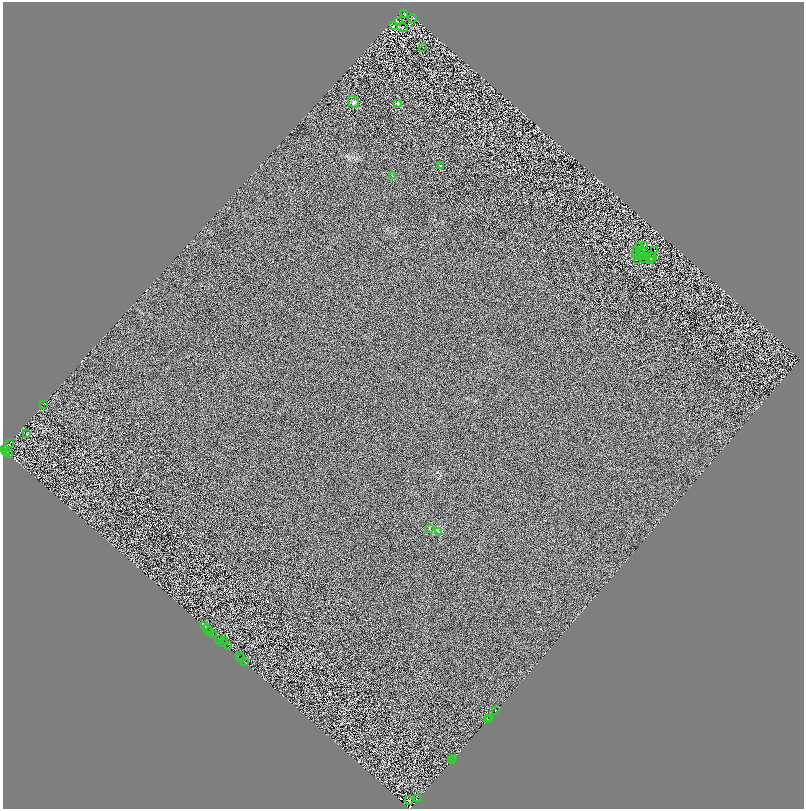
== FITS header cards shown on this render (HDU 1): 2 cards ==
NAXIS1  =                 1603
NAXIS2  =                 1613

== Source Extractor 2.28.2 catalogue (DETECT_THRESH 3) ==
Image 1603 x 1613 px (HDU 1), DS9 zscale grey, zoomed out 1/2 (1 PNG px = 2 x 2 image px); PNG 806 x 811 px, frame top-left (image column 2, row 1613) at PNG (3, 2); each listed source drawn as its Kron ellipse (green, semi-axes under 4 px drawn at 4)
Background 0.78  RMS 2.8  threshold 8.29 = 3 sigma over >= 5 px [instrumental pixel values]
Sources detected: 104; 52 cannot appear on this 1/2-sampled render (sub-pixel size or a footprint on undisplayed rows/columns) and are neither listed nor drawn; the other 52 listed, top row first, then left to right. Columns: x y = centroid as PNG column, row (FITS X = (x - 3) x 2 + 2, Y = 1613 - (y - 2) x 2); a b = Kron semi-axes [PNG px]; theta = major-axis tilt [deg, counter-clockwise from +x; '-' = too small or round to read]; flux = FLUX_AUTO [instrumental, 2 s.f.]
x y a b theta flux
403 14 2 1 - 130
405 14 3 1 - 220
413 18 4 1 - 200
398 22 3 2 - 200
393 26 3 2 - 120
402 27 5 2 - 470
423 47 2 1 - 350
353 102 6 5 - 1100
397 103 4 4 - 470
440 166 4 3 - 390
392 176 3 2 - 230
644 245 4 1 - 200
639 247 2 1 - 110
637 251 3 1 - 150
654 251 3 1 - 210
641 252 2 1 - 220
636 255 2 1 - 180
641 255 2 1 - 150
645 256 3 1 - 220
651 256 5 1 - 62
639 257 3 2 - 130
653 257 2 1 - 150
644 259 3 1 - 23
637 260 2 1 - 180
650 261 3 1 - 75
43 404 2 1 - 290
26 434 2 1 - 120
9 444 2 1 - 390
3 449 2 1 - 1300
6 450 3 2 - 1700
7 452 2 1 - 200
8 454 2 1 - 2600
429 528 3 2 - 250
438 531 3 2 - 380
205 626 2 1 - 2500
207 628 2 1 - 1500
210 631 2 1 - 2100
213 634 2 1 - 2300
220 640 2 1 - 290
225 641 4 1 - 1200
223 643 2 1 - 2100
229 647 3 3 - 6000
239 655 2 1 - 330
241 658 2 1 - 4300
245 662 2 1 - 530
496 711 2 1 - 690
489 718 2 1 - 5100
487 720 2 1 - 370
453 758 2 1 - 1600
451 761 3 1 - 2100
417 799 2 1 - 440
409 800 4 1 - 5700
At the frame edge (FLAGS 8, measured only in part): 1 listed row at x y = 3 449
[52 sub-pixel or undisplayed-footprint detections neither listed nor drawn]